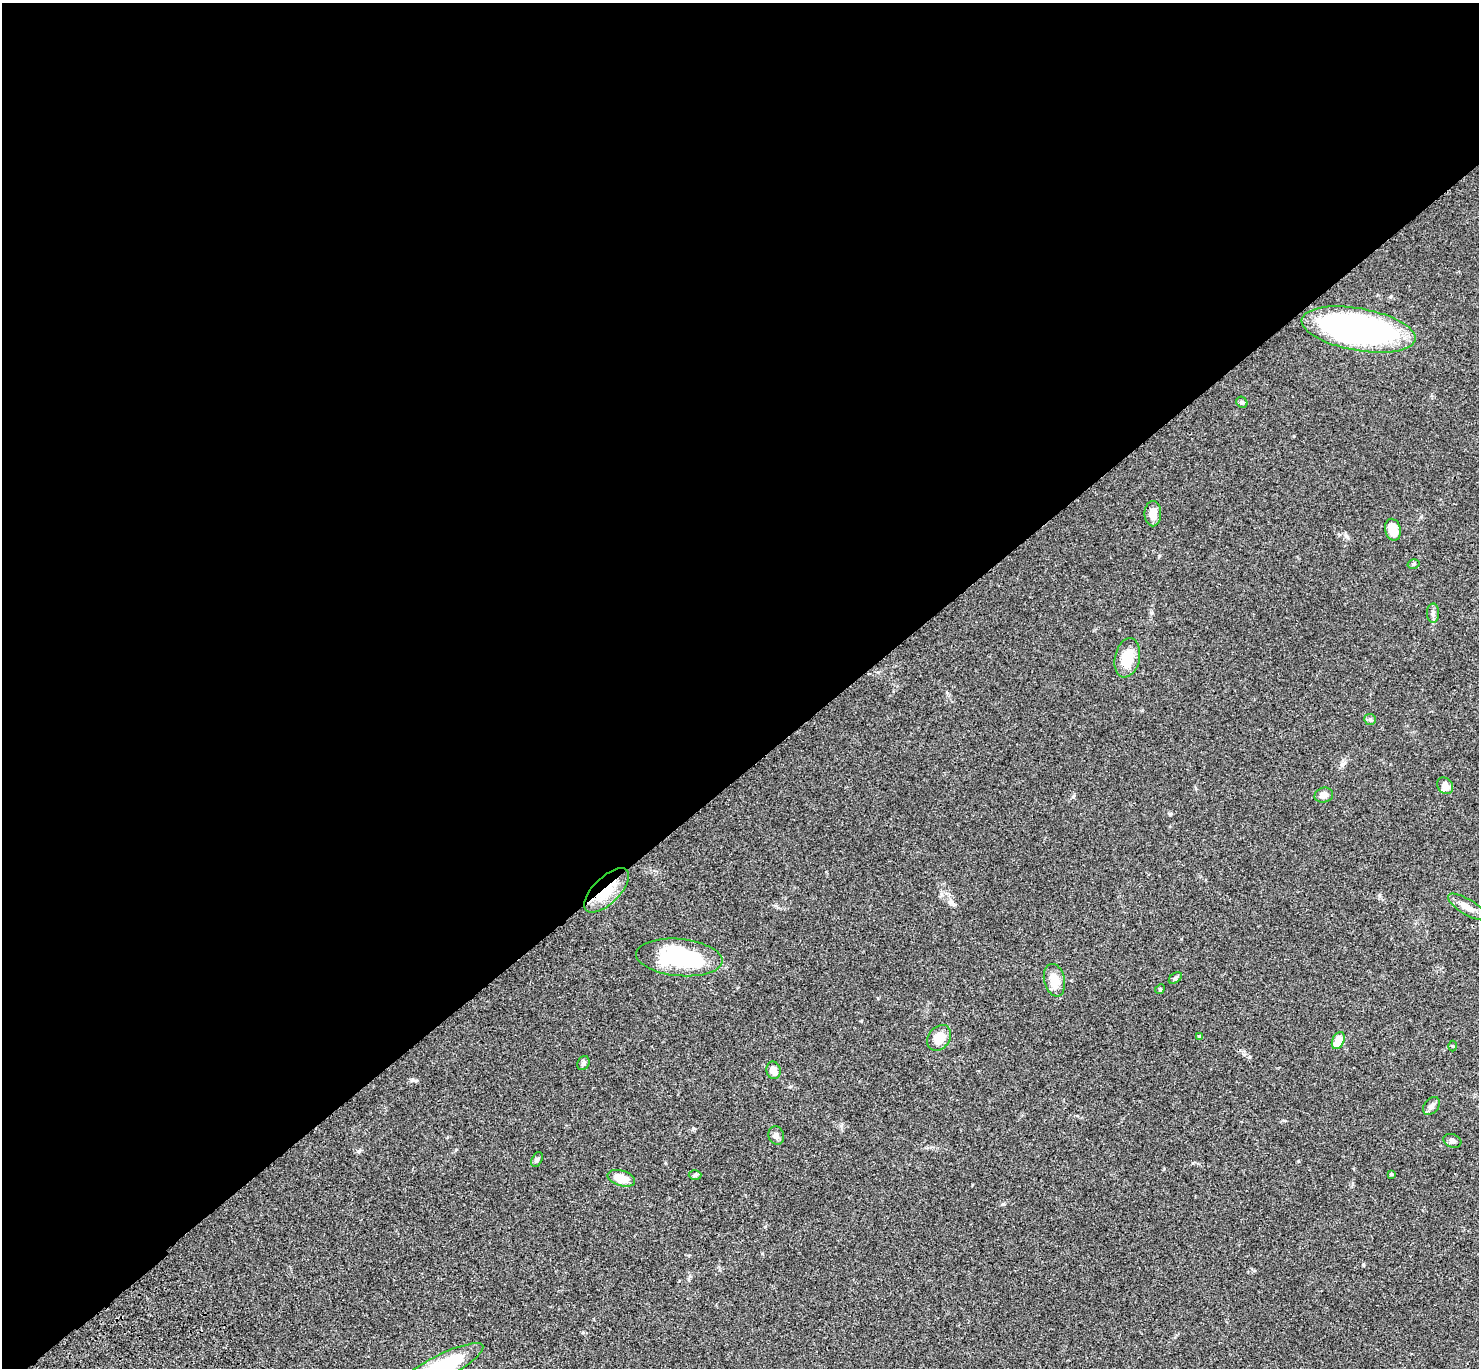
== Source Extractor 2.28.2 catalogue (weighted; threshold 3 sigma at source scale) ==
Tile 2 of 4 x 4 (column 2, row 1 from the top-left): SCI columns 1580-3056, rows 4482-5847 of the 6109 x 6091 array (HDU 1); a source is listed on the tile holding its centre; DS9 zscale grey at full resolution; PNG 1481 x 1370 px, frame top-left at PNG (2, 3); each listed source drawn as its Kron ellipse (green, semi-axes under 4 px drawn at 4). Shown black and unused: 57% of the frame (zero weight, under 3 of 4 exposures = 6% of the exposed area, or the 3 px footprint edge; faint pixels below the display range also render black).
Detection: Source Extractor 2.28.2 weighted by HDU 2 'WHT'; one run over the whole footprint, this tile lists its part. Background 0.0461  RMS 0.0052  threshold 0.0232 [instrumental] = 3 sigma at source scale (4.5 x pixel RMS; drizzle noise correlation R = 1.50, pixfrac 1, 0.05/0.05 arcsec/px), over >= 5 px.
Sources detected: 30; all 30 listed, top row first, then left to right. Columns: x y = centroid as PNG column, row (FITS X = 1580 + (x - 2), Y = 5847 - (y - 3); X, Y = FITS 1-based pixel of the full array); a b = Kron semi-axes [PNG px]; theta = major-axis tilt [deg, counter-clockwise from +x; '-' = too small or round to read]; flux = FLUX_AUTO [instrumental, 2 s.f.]
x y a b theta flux
1359 329 58 21 -10 150
1242 402 6 5 - 0.79
1153 514 13 8 -90 4.4
1393 530 11 7 -76 8.2
1413 564 6 4 15 0.87
1433 613 9 6 89 1.5
1127 658 20 12 77 10
1370 719 6 5 - 0.84
1445 786 9 7 -51 3.8
1324 795 9 7 15 2.6
607 890 29 13 44 13
1467 907 22 7 -32 4.4
679 957 43 18 -5 46
1175 978 7 4 36 0.89
1054 980 16 10 -77 7
1160 989 5 4 - 0.54
1200 1037 4 3 - 1.2
939 1038 14 10 52 7.3
1338 1040 9 6 66 8.4
1452 1046 5 3 - 0.46
583 1063 7 5 64 1.2
773 1070 9 7 -78 3.3
1431 1106 10 7 49 1.8
776 1135 9 7 -72 1.9
1452 1141 9 6 -19 1.6
537 1159 8 5 61 1
1391 1174 4 3 - 0.53
695 1175 6 4 2 0.85
621 1178 14 7 -16 7.2
440 1368 48 12 27 36
Overlapping masked pixels (flux is a lower limit): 1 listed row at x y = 607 890
Isophote crosses this tile's border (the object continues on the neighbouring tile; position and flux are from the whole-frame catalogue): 1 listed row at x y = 440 1368
Unlisted compact peaks at least as high as the median listed source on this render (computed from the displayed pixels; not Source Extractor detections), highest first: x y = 1346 536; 1003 1204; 1170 814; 412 1080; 359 1151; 693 1128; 1073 797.